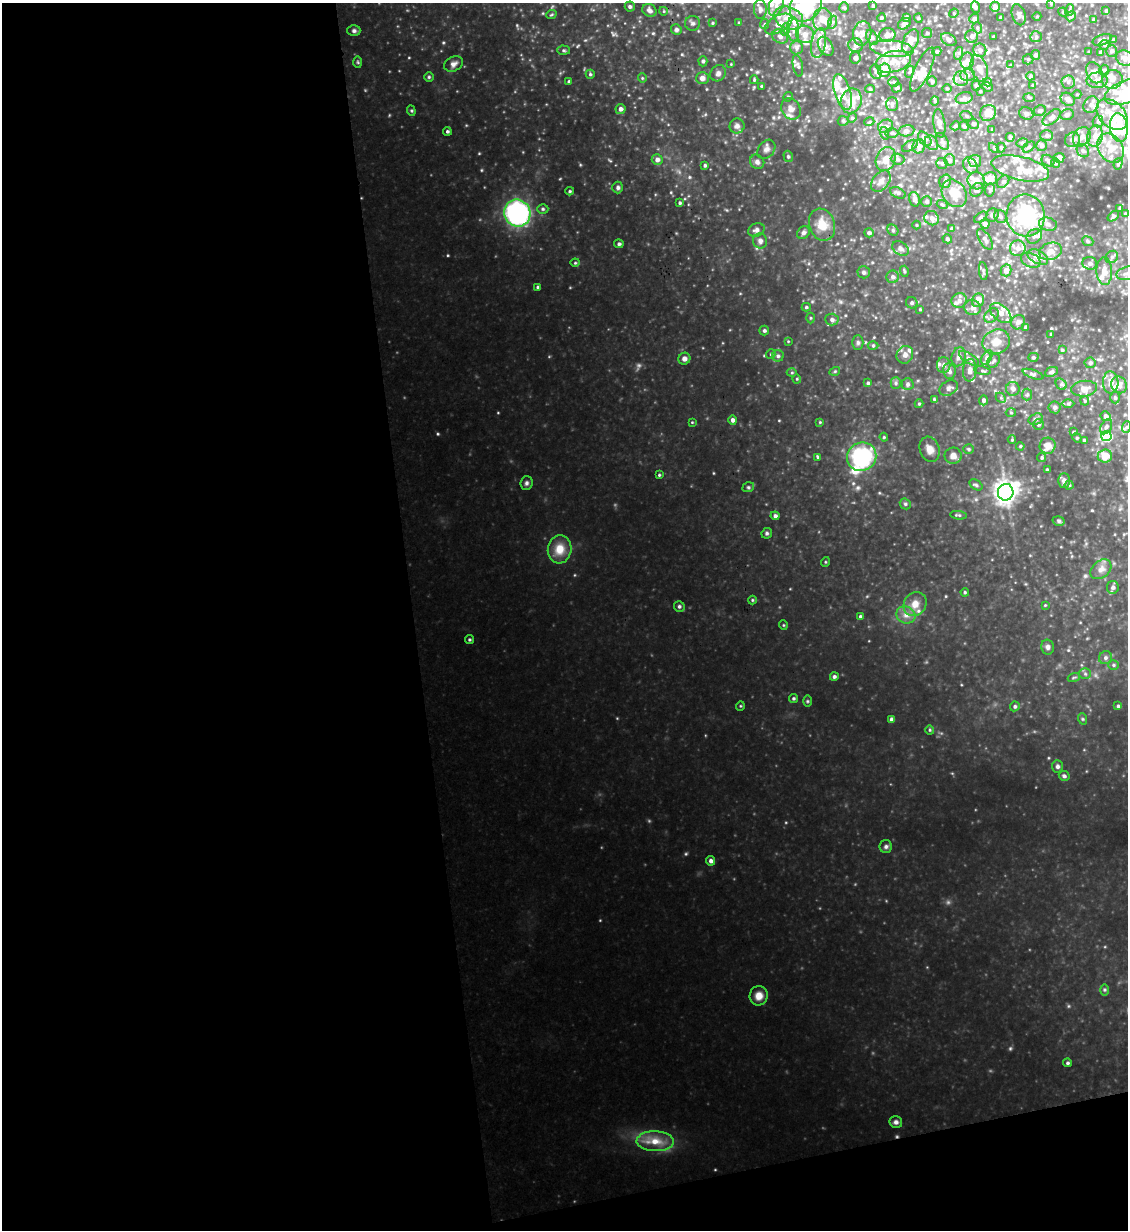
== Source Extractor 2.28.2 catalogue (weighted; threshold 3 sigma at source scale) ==
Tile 13 of 4 x 4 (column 1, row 4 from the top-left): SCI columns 254-1379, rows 1-1228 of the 4893 x 4914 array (HDU 1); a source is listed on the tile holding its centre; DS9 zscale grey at full resolution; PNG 1130 x 1232 px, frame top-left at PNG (2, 3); each listed source drawn as its Kron ellipse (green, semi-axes under 4 px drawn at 4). Shown black and unused: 40% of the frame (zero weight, under 3 of 4 exposures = <1% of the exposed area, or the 3 px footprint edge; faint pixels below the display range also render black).
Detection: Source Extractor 2.28.2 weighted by HDU 2 'WHT'; one run over the whole footprint, this tile lists its part. Background 0.445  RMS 0.041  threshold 0.184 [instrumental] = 3 sigma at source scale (4.5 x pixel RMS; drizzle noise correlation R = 1.50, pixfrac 1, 0.05/0.05 arcsec/px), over >= 5 px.
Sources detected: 428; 1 too faint to see at this stretch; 1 inside a brighter object's white glare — neither listed nor drawn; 63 inside a brighter listed object's ellipse — not listed separately; the other 363 listed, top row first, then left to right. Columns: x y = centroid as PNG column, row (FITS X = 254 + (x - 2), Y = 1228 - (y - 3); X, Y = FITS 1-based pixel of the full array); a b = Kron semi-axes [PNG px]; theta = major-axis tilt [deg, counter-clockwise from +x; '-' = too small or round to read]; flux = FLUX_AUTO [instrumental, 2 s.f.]
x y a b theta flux
1051 4 4 2 - 2.7
776 5 12 7 71 22
806 5 18 14 47 240
873 6 4 4 - 7.4
630 7 5 5 - 8.9
844 7 5 4 - 6.4
975 7 6 4 -67 8.2
995 7 5 5 - 25
760 9 9 6 -87 14
649 10 7 6 - 16
1070 10 6 4 72 5.6
663 11 4 3 - 3.2
1106 11 3 3 - 5.4
1063 12 5 4 - 4.5
954 13 5 4 - 4.3
551 15 5 3 - 3.9
1019 15 11 6 -73 14
1037 16 4 3 - 2.8
1071 16 5 4 - 8.6
907 17 4 4 - 9.6
789 18 15 11 -21 53
881 18 4 4 - 7.2
918 18 4 4 - 4.4
1001 18 3 3 - 5.7
822 19 11 9 82 38
974 19 5 4 - 16
1093 19 3 3 - 4.9
833 22 7 4 70 7.8
693 23 7 7 - 10
712 23 4 4 - 4.4
739 23 4 3 - 3.9
765 24 5 4 - 4.4
779 24 15 8 30 33
904 24 7 5 35 16
977 28 6 4 -70 6.3
786 29 6 4 73 7.5
793 29 12 6 -86 20
676 30 5 5 - 8.1
354 31 6 5 - 8.9
862 33 12 9 80 30
927 33 5 5 - 6.4
805 34 9 8 - 25
887 35 8 7 - 21
972 36 6 6 - 14
780 37 8 6 -33 14
872 37 8 5 -63 11
993 37 3 2 - 3.5
1036 37 6 5 - 7.2
949 40 8 5 -35 14
1102 40 10 5 20 12
1114 40 3 3 - 5.6
910 41 12 7 65 44
819 43 15 7 79 30
856 45 7 7 - 16
1104 45 5 4 - 8.2
826 46 10 6 -59 15
796 48 7 6 - 9.9
892 49 21 8 -6 47
563 50 6 4 -2 5.8
980 50 7 6 - 15
937 51 5 4 - 6.4
1112 51 6 5 - 11
1089 52 3 2 - 3.7
1101 52 4 3 - 10
959 53 6 4 72 7.1
1035 55 5 4 - 9.7
855 58 5 5 - 13
1125 58 9 7 -29 21
1028 59 5 5 - 5.5
703 61 5 4 - 6.4
967 61 8 6 81 23
358 62 6 4 -88 5.2
893 62 18 10 14 56
454 64 10 7 26 16
731 64 3 3 - 2.7
1011 65 4 3 - 4.1
798 66 11 5 -78 9.2
979 68 14 8 -71 26
884 70 7 6 - 63
922 70 24 7 65 54
1104 70 5 5 - 5.5
876 72 7 5 -74 10
909 72 6 4 70 6.1
718 73 8 7 - 14
1094 73 11 7 -65 21
590 74 4 4 - 5.9
968 75 7 6 - 13
1030 76 4 4 - 5.4
429 77 5 5 - 5.4
642 78 5 4 - 4.3
702 78 6 6 - 19
961 79 7 7 - 17
1112 79 10 9 - 30
754 80 4 3 - 4.1
1097 80 10 7 2 22
569 81 3 3 - 5.3
932 81 5 4 - 6.6
894 82 5 5 - 6.2
987 82 4 4 - 4.4
1068 82 6 6 - 10
1032 85 4 2 - 3
762 86 3 2 - 4.1
976 86 5 4 - 6
987 87 6 4 -23 5.7
897 88 5 4 - 5.7
870 89 5 4 - 5.6
947 89 4 3 - 3.5
980 91 3 3 - 3.4
1127 91 23 11 20 190
843 92 18 8 -72 42
1077 94 4 3 - 3
788 97 5 4 - 4.7
1029 97 6 4 -2 4.7
964 98 8 6 13 14
1068 99 7 6 - 16
851 101 12 10 71 47
935 101 4 4 - 4
892 104 7 5 89 9.1
1091 105 9 7 56 20
620 109 5 5 - 16
791 109 11 9 -58 26
411 111 5 4 - 4.9
1040 111 6 5 - 7.8
988 113 8 7 - 47
1026 114 7 6 - 14
1112 114 18 12 -45 73
1067 115 7 5 22 11
966 116 6 5 - 6.2
1052 117 11 5 41 19
852 118 5 4 - 4.2
843 121 5 5 - 5.6
1098 121 6 5 - 7.4
869 122 5 3 - 3.4
939 123 14 6 -82 18
973 124 5 5 - 7.7
737 126 7 7 - 13
886 126 8 6 28 14
955 126 5 4 - 5.9
964 126 5 4 - 6.2
1119 128 14 8 -81 160
992 129 3 3 - 4.3
447 131 4 4 - 6.2
906 131 8 5 10 10
884 133 6 4 -73 6.6
892 133 6 4 -1 7.9
1047 135 6 5 - 13
1095 136 11 8 75 30
1010 137 4 4 - 10
1082 137 10 8 55 23
925 139 8 5 -51 13
1072 140 8 7 - 13
942 141 9 5 -60 10
931 143 8 6 -55 13
1022 143 6 4 13 6.5
910 146 9 4 30 8.1
919 146 7 6 - 22
1042 146 5 5 - 12
1001 147 5 4 - 5
1029 147 7 4 36 7.3
994 148 6 3 -46 4.8
1110 148 16 12 -57 61
766 149 10 8 51 16
1083 151 7 5 -57 9.2
788 156 6 4 -74 6.2
1059 158 5 5 - 21
886 159 12 9 66 36
898 159 7 5 -3 9.3
657 160 5 5 - 17
950 160 6 5 - 7.5
975 161 6 6 - 18
1048 161 7 5 -34 10
757 162 7 6 - 13
942 163 5 5 - 7.7
1055 163 5 3 - 3.9
1118 164 6 4 74 5.6
705 165 4 3 - 6.7
970 165 8 6 -57 15
1020 168 29 11 -13 94
990 178 7 6 - 35
881 181 12 8 50 23
945 181 7 5 73 11
976 181 9 8 - 28
1003 182 7 5 47 8.5
618 187 6 5 - 8.4
977 190 8 5 47 9.6
990 190 7 5 79 6.3
570 191 4 3 - 4.6
898 193 8 5 -24 11
954 193 15 11 -56 67
915 199 7 5 -77 12
926 202 5 5 - 7.7
680 203 3 3 - 5.7
942 204 5 3 - 3.9
1120 208 4 3 - 5.3
543 209 5 4 - 6
517 213 13 13 - 740
1125 214 4 3 - 5.3
992 215 7 6 - 11
1026 215 21 19 -83 330
1000 216 6 6 - 8.7
1113 216 6 4 39 6.6
981 217 7 4 36 6.1
932 218 7 7 - 18
985 224 4 4 - 16
1048 224 9 6 -11 15
822 225 16 12 -70 66
916 225 4 3 - 2.8
952 229 4 4 - 6.3
756 230 8 6 22 13
893 230 6 5 - 6.6
803 233 7 5 43 10
869 233 5 4 - 9.4
1034 236 8 6 34 13
947 239 5 4 - 6.5
985 239 12 5 -57 14
760 241 7 7 - 13
1088 241 6 4 -23 6.5
619 244 5 4 - 7.8
900 248 9 6 -33 15
1018 248 8 7 - 28
1050 251 11 8 18 34
1038 257 11 6 -28 34
1112 257 7 5 44 8.3
1031 260 10 7 -25 18
575 263 4 4 - 4.4
1090 263 7 6 - 14
1006 270 6 5 - 22
904 271 5 3 - 4.6
983 271 9 4 -82 6.9
1104 271 14 8 -89 34
864 272 6 6 - 8.9
1127 273 11 6 12 18
893 277 6 6 - 14
538 287 4 3 - 4.9
978 300 7 6 - 34
959 301 8 7 - 17
912 303 6 5 - 9.1
806 307 4 4 - 5.9
973 308 8 7 - 20
920 309 4 3 - 3.8
1001 313 12 7 -41 28
991 316 8 6 46 13
810 318 5 3 - 4
832 320 6 6 - 13
1018 322 7 6 - 13
1026 327 3 3 - 8.3
764 331 5 5 - 8
1051 334 4 3 - 6.4
788 341 4 3 - 3.2
996 342 14 12 23 50
858 343 7 5 -90 7.7
873 345 5 3 - 4.7
1062 350 4 3 - 4.1
771 354 5 4 - 4.7
905 355 9 8 - 17
778 356 6 5 - 9.2
959 357 10 7 74 17
987 357 8 4 58 11
1033 357 5 4 - 5.2
969 358 11 5 -32 13
684 359 6 5 - 17
994 361 7 5 52 9.5
1090 363 5 5 - 5.9
944 365 8 6 89 14
970 370 11 7 86 23
835 371 5 3 - 3.5
949 371 8 6 -80 13
983 371 8 3 -9 5.4
1051 372 7 4 23 9.6
792 373 5 3 - 4.1
1033 374 11 4 -19 8.2
797 379 4 4 - 4.1
1111 382 11 7 -88 29
868 383 4 3 - 5.9
896 383 5 5 - 7.6
908 384 6 6 - 11
1061 384 6 5 - 7.1
1119 385 9 7 -59 21
949 388 10 7 29 13
1013 389 7 6 - 14
1084 389 13 8 6 27
1027 394 6 5 - 6.9
1001 398 5 4 - 6.5
1115 398 6 4 -89 7.3
934 399 4 3 - 4.3
983 400 5 4 - 11
1085 401 4 4 - 4.5
919 404 4 4 - 4.8
1068 404 6 4 0 6.2
1055 407 6 6 - 11
1011 413 5 3 - 3.7
1105 416 5 5 - 14
1036 419 7 5 18 9.3
733 420 4 4 - 14
692 422 3 3 - 3
820 422 4 4 - 3.7
1038 425 5 5 - 7.3
1106 427 8 5 60 11
1126 427 6 3 70 5
1073 432 3 2 - 3.3
1106 436 5 5 - 210
884 437 4 4 - 4.3
1077 438 5 4 - 4.1
1012 440 4 4 - 4.2
1084 440 3 3 - 5
1020 446 4 3 - 4.5
1048 446 8 8 - 38
930 449 13 10 -70 28
969 449 5 4 - 5.6
953 456 8 8 - 22
1105 456 7 6 - 52
818 457 4 3 - 5.4
862 457 15 14 - 360
1042 458 4 4 - 6
1047 470 3 3 - 7.2
659 475 3 3 - 4.3
1064 481 7 5 -90 18
526 483 7 6 - 9.6
976 485 7 4 -32 7.5
1069 485 4 4 - 5.3
748 487 6 4 20 6
1006 492 8 8 - 2500
905 504 6 5 - 6
959 515 8 3 -7 5.9
775 516 4 4 - 10
1059 521 6 4 -16 5.9
767 533 5 5 - 6.6
560 549 14 12 84 57
825 562 5 3 - 3.5
1101 569 12 8 40 23
1113 587 6 6 - 13
965 592 4 3 - 5.1
752 600 4 4 - 3.9
915 604 12 11 - 43
1045 605 3 3 - 3.2
679 606 5 5 - 7.4
906 615 10 8 -25 24
860 616 4 4 - 5.1
783 625 5 3 - 3.1
469 639 4 4 - 5
1048 647 7 6 - 13
1105 658 7 6 - 11
1113 665 5 4 - 5.3
1085 674 6 5 - 6.9
834 676 4 4 - 8.4
1074 677 6 3 19 5
793 698 4 4 - 6.2
807 701 5 3 - 4.3
740 706 5 3 - 3.5
1015 706 5 4 - 7.8
1118 706 4 4 - 6
892 719 4 4 - 15
1083 719 6 3 -71 4.6
930 730 4 4 - 4.7
1057 766 6 5 - 9.2
1064 776 5 4 - 9.6
886 847 6 6 - 9.3
711 861 4 4 - 13
1104 990 6 4 -90 5.8
759 996 9 9 - 33
1067 1063 4 4 - 6.4
896 1122 6 6 - 12
655 1141 18 10 -2 59
Isophote crosses this tile's border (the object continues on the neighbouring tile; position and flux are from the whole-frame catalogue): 3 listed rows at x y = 806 5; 1127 91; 1127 273
Unlisted compact peaks at least as high as the median listed source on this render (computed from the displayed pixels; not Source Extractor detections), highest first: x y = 438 434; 448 255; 1010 1048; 686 854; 443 43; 948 902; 671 192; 481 170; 764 355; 653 33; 479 153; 757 72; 766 35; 409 57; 690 177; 779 420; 682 54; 722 35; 946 596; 498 413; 517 25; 754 87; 1068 1006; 600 920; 714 473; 1049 758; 580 165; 543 13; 786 822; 705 114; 1068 650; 389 115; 610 161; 1043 319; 1092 510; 649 821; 820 190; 727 210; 617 718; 841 302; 976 499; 466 125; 759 29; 585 40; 574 575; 613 35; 961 685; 773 117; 707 89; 856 160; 812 301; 879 493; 577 47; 1067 238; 740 293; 874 337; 1099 330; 1072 320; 1105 947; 896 371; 570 288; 559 179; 993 378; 1086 544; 1072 556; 1030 506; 861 238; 867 596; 1025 584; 952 773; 790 589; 809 263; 926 662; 560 73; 615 505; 628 95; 883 227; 1047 342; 549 357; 918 381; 845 315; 837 244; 1095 675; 698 31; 679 172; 676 233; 568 96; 1077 180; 1099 359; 951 250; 1087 638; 941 733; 842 198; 1061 547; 730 330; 1115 534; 1104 227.